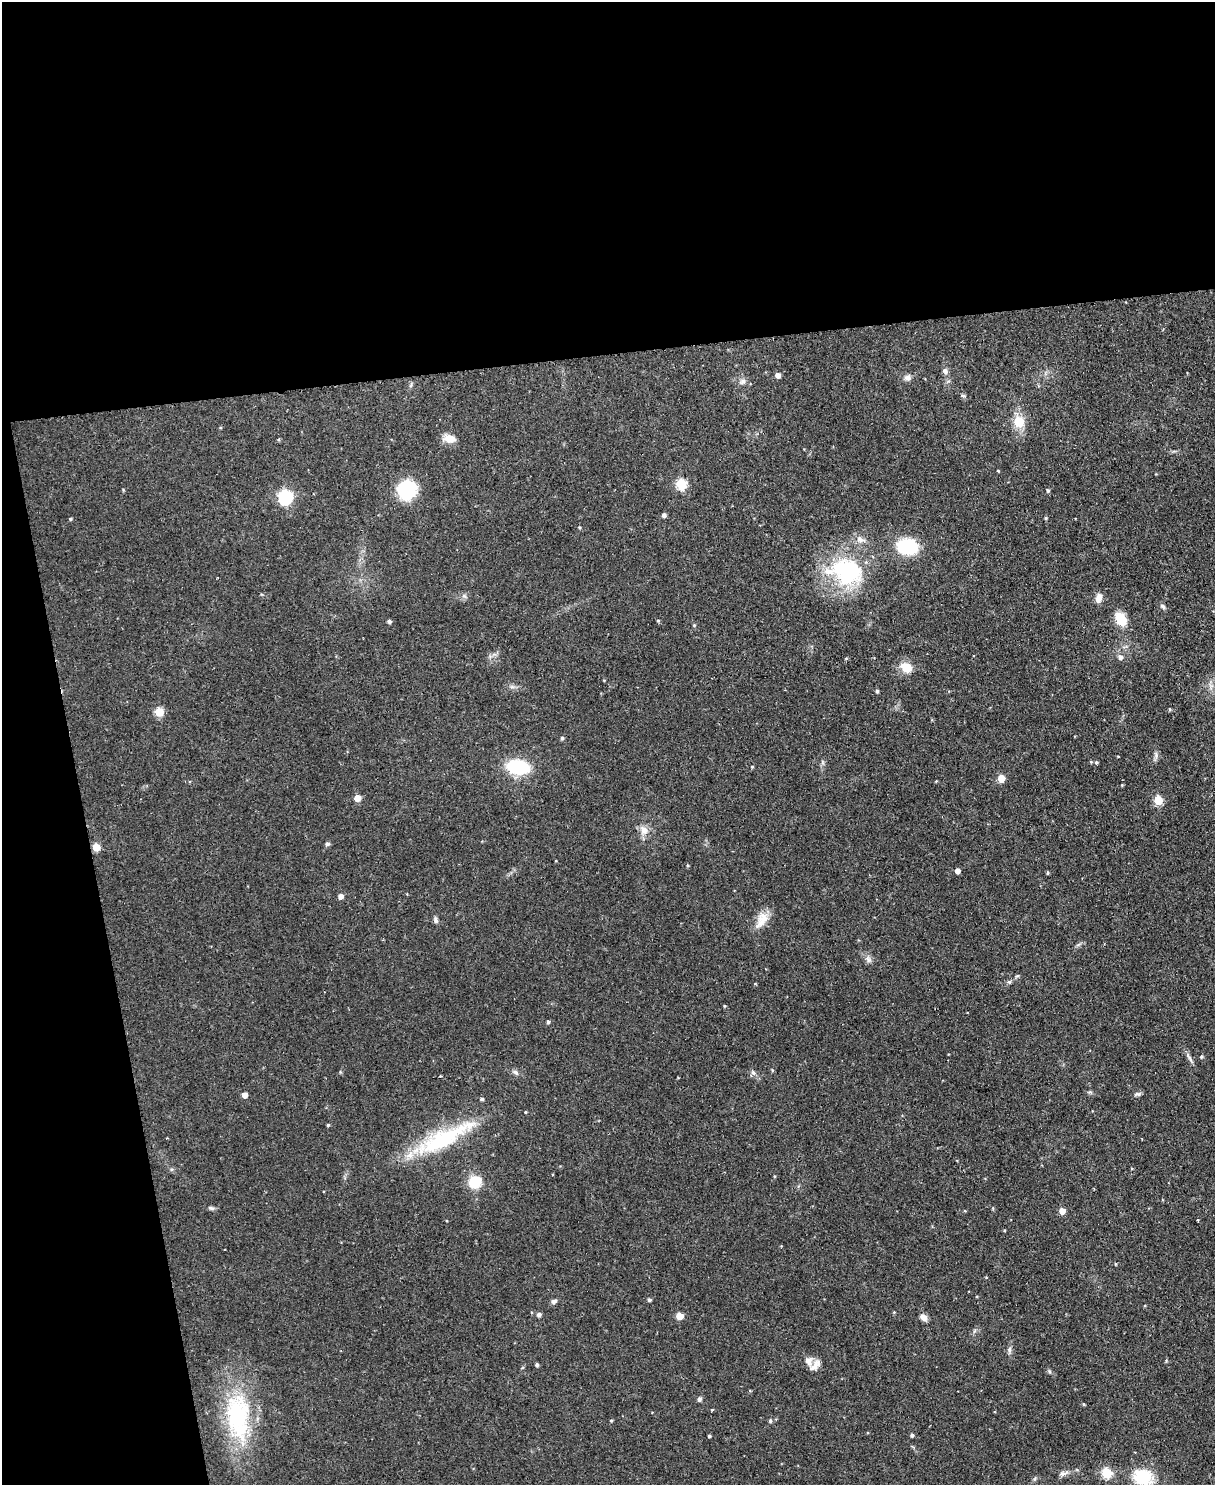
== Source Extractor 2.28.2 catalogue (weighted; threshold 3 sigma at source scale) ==
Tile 1 of 4 x 3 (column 1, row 1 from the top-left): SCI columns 4-1216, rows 3104-4586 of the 4854 x 4838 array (HDU 1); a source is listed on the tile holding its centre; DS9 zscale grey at full resolution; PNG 1217 x 1487 px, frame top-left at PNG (2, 2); no overlay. Shown black and unused: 30% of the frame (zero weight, under 2 of 3 exposures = <1% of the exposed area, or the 3 px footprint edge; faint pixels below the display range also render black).
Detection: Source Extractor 2.28.2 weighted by HDU 2 'WHT'; one run over the whole footprint, this tile lists its part. Background 0.123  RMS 0.0083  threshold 0.0374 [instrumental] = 3 sigma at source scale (4.5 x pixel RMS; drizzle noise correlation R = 1.50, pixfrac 1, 0.05/0.05 arcsec/px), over >= 5 px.
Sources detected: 96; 2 inside a brighter object's white glare — not listed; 3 inside a brighter listed object's ellipse — not listed separately; the other 91 listed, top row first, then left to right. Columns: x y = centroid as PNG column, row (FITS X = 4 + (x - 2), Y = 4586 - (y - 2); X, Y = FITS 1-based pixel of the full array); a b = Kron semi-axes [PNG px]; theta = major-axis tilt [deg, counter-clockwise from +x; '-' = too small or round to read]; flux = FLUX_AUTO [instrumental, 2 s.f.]
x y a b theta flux
945 371 8 6 -41 2.8
778 375 5 4 - 5
907 378 9 8 - 3.5
743 381 9 7 44 2.9
963 396 8 4 -9 1.3
1018 421 8 7 - 24
449 438 16 10 -7 8.2
278 440 5 4 - 0.98
998 471 4 3 - 0.62
681 484 6 5 - 60
407 490 16 16 - 54
1047 490 5 4 - 1.3
285 497 6 6 - 150
664 515 4 4 - 2.6
1046 518 4 4 - 0.89
70 519 4 4 - 1.2
860 539 13 8 -23 5.5
907 546 15 11 -10 70
845 572 42 30 -61 79
464 596 6 5 - 1.7
1099 598 11 7 75 5.8
1163 606 9 5 -45 1.9
1121 619 12 9 -61 20
389 621 4 4 - 2
658 621 4 4 - 0.82
694 625 5 4 - 0.92
1120 657 6 6 - 3.3
906 667 16 12 -26 11
512 687 7 4 -1 1.9
877 691 4 4 - 1.3
1170 709 4 3 - 1
159 712 5 5 - 30
562 738 5 4 - 1.4
1156 756 8 5 47 2.3
1096 762 5 4 - 1.3
518 767 16 10 -9 63
752 767 4 4 - 0.76
1001 778 5 5 - 15
936 781 3 3 - 0.61
1122 785 4 4 - 0.66
357 798 5 5 - 9.6
1158 800 5 5 - 30
644 830 13 11 -58 7.1
327 844 7 5 15 1.5
96 847 5 5 - 18
957 871 5 4 - 4.6
1047 873 5 3 - 0.98
340 896 5 5 - 5
435 920 9 6 -73 2.2
762 920 26 12 61 12
868 959 11 7 -50 3.5
1017 976 7 4 43 1.2
724 1006 4 3 - 0.75
548 1022 4 4 - 1.7
1189 1057 20 4 -59 3.1
1201 1057 5 4 - 1.3
772 1070 5 3 - 0.8
340 1072 5 4 - 0.92
516 1072 9 6 -39 2.4
753 1072 7 5 -44 2
1137 1094 9 5 7 2
244 1095 5 4 - 6.5
482 1099 5 4 - 1.3
525 1112 4 3 - 0.72
328 1125 4 3 - 1.2
441 1142 83 20 28 78
474 1182 13 12 - 21
211 1208 9 5 -11 2
965 1211 4 3 - 0.68
1062 1211 5 5 - 9.6
1198 1220 3 2 - 1.2
649 1300 4 4 - 1.6
554 1301 7 5 25 2.3
539 1315 6 5 - 2.1
679 1316 5 5 - 15
923 1317 9 6 -42 4.8
1009 1350 10 4 79 2.2
537 1365 4 4 - 1.5
815 1365 17 8 51 5.8
750 1391 4 3 - 0.76
699 1399 5 5 - 2.6
1084 1404 5 3 - 0.75
712 1410 4 3 - 0.81
238 1416 65 31 -86 94
611 1420 4 4 - 0.86
770 1421 6 4 -71 1.2
912 1435 4 4 - 1.8
709 1436 3 3 - 1.3
1063 1473 13 6 14 3.3
1106 1473 5 5 - 52
1143 1477 27 21 -15 28
Isophote crosses this tile's border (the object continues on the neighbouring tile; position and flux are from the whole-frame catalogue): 1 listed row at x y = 1143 1477